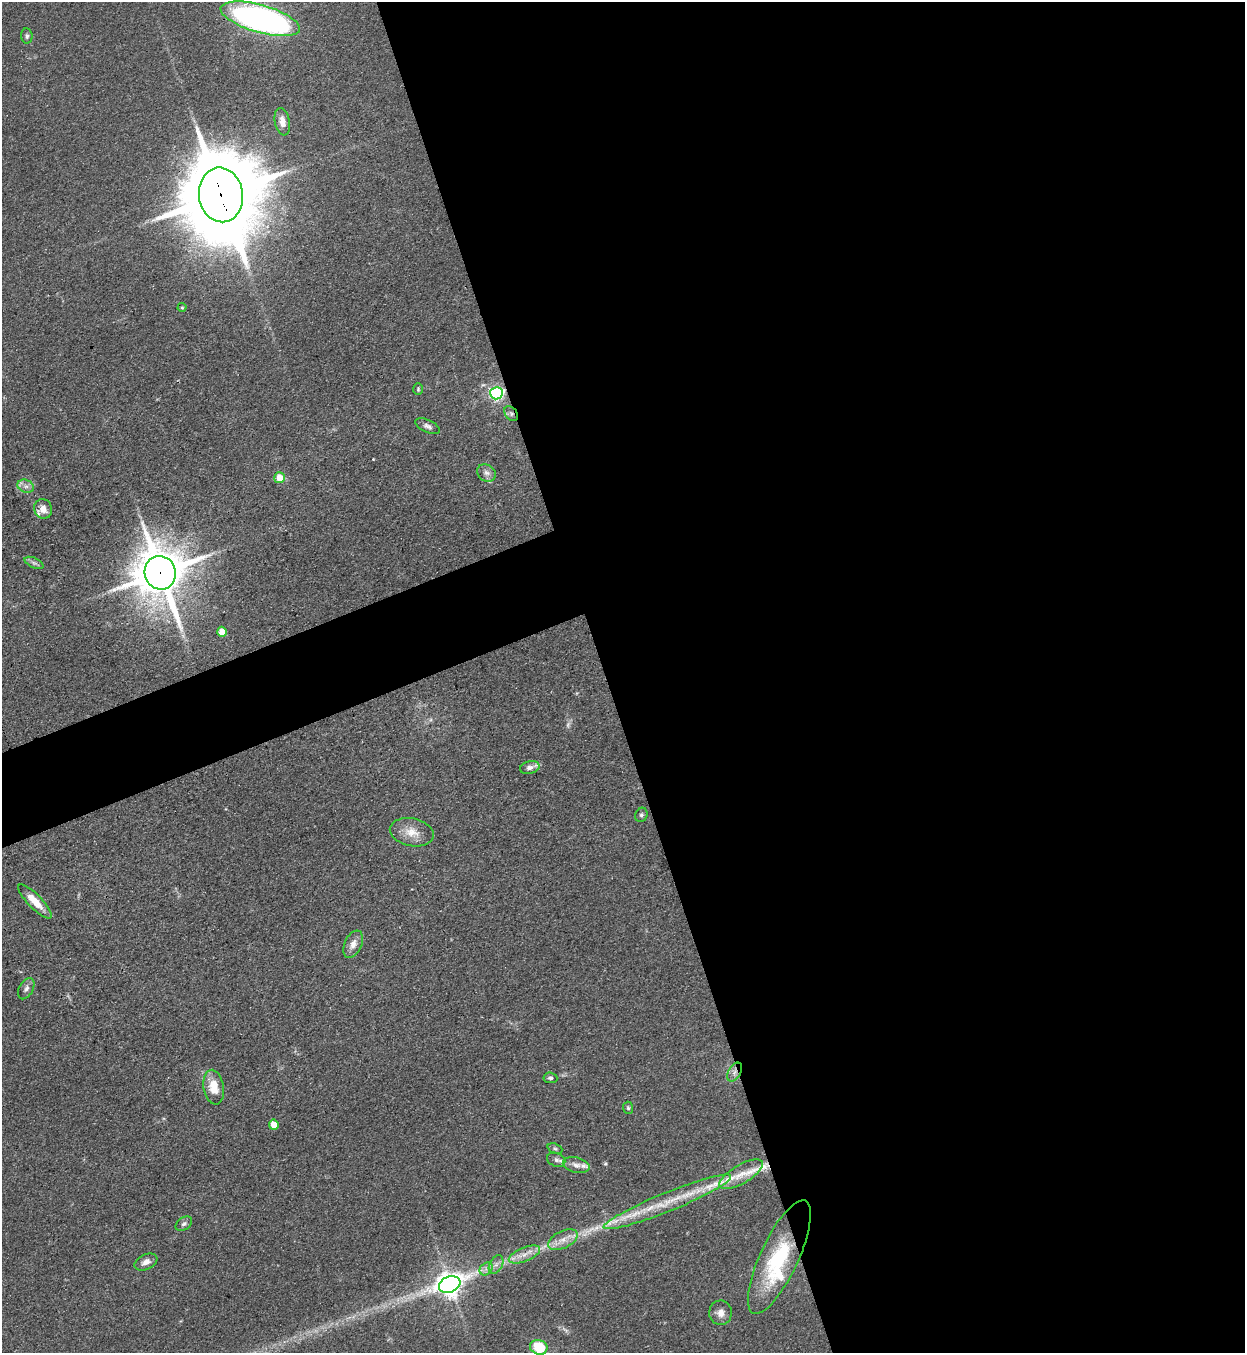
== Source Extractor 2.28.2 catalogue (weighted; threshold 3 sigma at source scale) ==
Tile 8 of 4 x 4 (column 4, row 2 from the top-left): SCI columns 4036-5278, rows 2739-4089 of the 5457 x 5478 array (HDU 1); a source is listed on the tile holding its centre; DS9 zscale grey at full resolution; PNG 1247 x 1355 px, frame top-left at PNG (2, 2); each listed source drawn as its Kron ellipse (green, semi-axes under 4 px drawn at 4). Shown black and unused: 55% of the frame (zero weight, under 3 of 4 exposures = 5% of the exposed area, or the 3 px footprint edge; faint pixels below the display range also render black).
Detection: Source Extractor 2.28.2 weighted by HDU 2 'WHT'; one run over the whole footprint, this tile lists its part. Background 0.0726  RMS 0.0059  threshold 0.0264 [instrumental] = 3 sigma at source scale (4.5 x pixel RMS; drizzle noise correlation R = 1.50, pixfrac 1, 0.05/0.05 arcsec/px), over >= 5 px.
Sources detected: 53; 2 too faint to see at this stretch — neither listed nor drawn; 9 inside a brighter listed object's ellipse — not listed separately; the other 42 listed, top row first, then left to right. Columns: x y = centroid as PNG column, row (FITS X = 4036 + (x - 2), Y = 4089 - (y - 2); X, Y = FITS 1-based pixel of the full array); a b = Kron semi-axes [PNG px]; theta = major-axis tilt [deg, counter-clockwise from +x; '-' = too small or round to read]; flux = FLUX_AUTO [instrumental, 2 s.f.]
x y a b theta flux
260 19 41 14 -16 270
27 36 7 6 - 1.4
282 122 14 7 -79 5.2
221 195 27 22 -82 9000
182 307 4 4 - 0.69
418 389 6 5 - 0.85
496 393 6 6 - 130
511 414 8 6 -49 1.8
428 426 13 6 -25 2.4
486 473 10 8 -34 3
279 478 5 5 - 10
26 486 8 6 -20 2.7
43 509 10 9 - 5.4
34 563 10 5 -24 1.7
160 573 17 15 -73 2700
222 632 5 5 - 12
530 768 10 6 14 2.7
641 815 7 6 - 1.4
412 832 22 14 -12 9.7
35 901 23 7 -46 9.5
353 944 14 8 66 4.7
26 989 11 7 61 2.3
735 1072 10 6 59 2.7
550 1078 7 5 -6 1.4
214 1087 17 10 -80 11
628 1108 6 5 - 1.1
274 1125 5 5 - 11
555 1149 8 5 -22 1.1
556 1160 9 6 -25 1.9
576 1165 13 7 -14 3.7
741 1174 24 9 30 8.4
667 1202 68 9 22 29
184 1224 9 6 36 1.7
563 1240 16 8 26 6.3
524 1254 16 7 22 5.9
779 1257 62 19 65 56
146 1262 12 7 24 3.7
496 1264 10 6 62 3
486 1269 7 5 46 2.5
450 1284 11 8 21 600
721 1313 12 11 - 4.7
539 1347 9 7 -18 23
Overlapping masked pixels (flux is a lower limit): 6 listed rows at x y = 221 195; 496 393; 511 414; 160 573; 735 1072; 667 1202
Isophote crosses this tile's border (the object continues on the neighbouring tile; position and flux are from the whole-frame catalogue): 1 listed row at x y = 539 1347